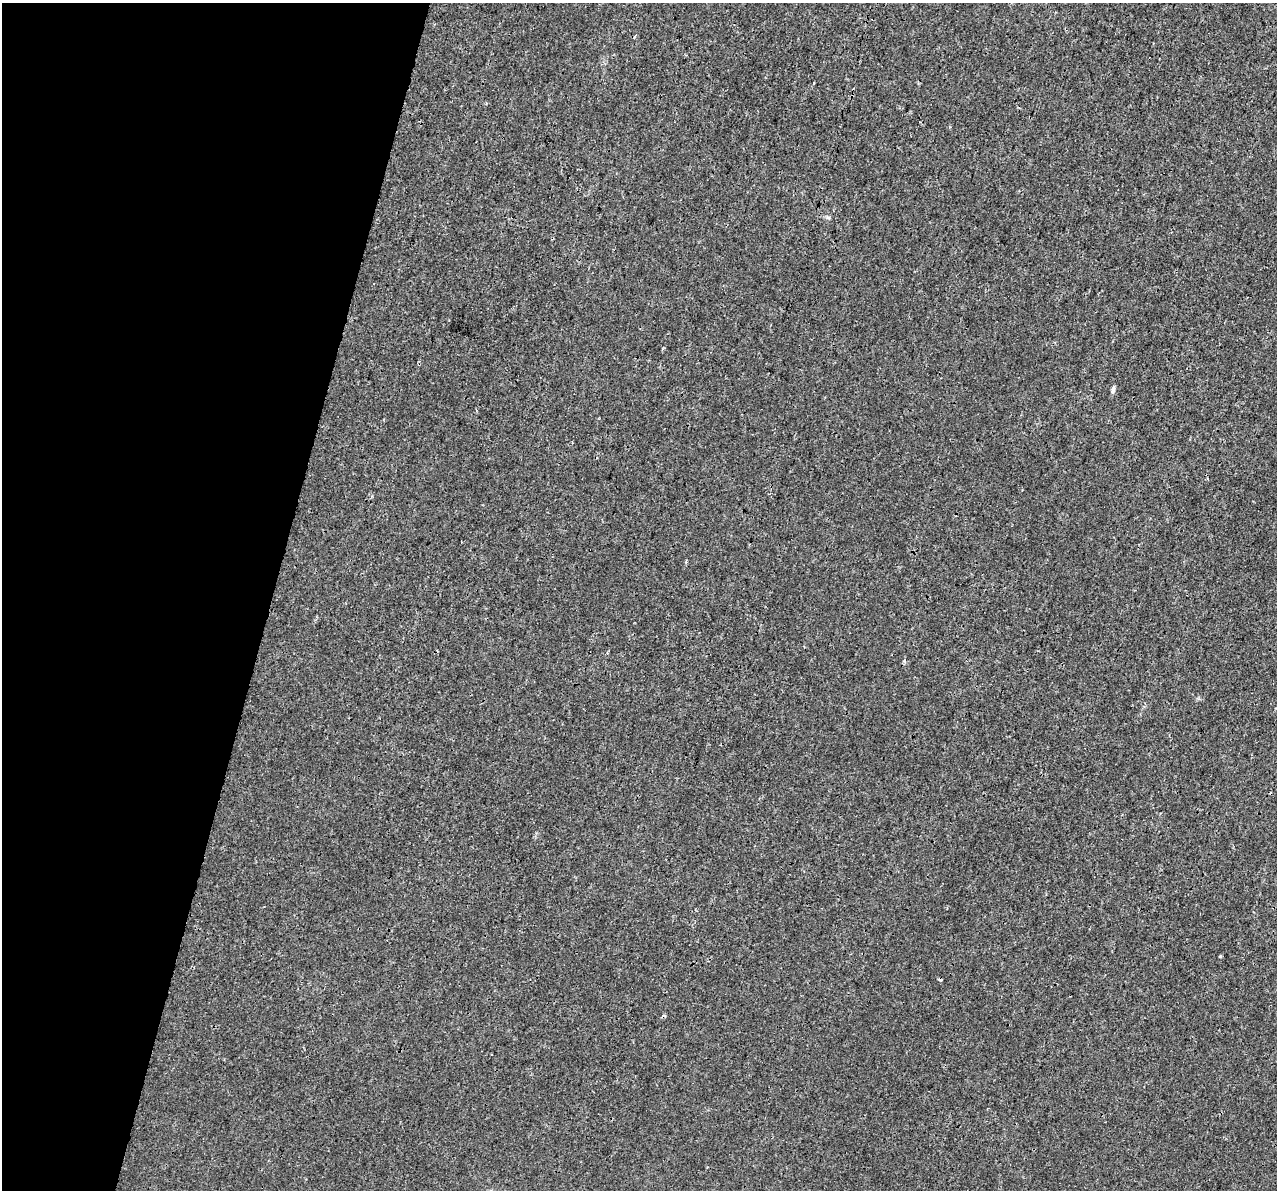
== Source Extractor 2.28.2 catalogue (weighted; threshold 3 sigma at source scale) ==
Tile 9 of 4 x 4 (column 1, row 3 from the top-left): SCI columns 26-1300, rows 1528-2715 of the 5142 x 5368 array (HDU 1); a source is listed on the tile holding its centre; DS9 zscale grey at full resolution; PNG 1279 x 1192 px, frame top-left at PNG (2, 3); no overlay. Shown black and unused: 21% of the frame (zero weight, under 3 of 4 exposures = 5% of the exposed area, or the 3 px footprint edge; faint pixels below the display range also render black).
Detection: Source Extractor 2.28.2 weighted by HDU 2 'WHT'; one run over the whole footprint, this tile lists its part. Background 1.88e-04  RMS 0.0015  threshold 0.00666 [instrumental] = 3 sigma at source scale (4.5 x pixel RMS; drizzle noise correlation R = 1.50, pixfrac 1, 0.0396/0.0396 arcsec/px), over >= 5 px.
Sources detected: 5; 2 cosmic-ray / hot-pixel residue — not listed; the other 3 listed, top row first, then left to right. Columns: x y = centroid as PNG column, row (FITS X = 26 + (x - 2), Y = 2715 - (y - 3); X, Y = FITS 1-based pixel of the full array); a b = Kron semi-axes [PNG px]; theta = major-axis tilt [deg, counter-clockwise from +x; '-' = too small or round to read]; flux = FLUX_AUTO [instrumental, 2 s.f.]
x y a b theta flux
813 84 3 2 - 0.23
1113 390 11 4 83 0.46
1220 956 4 3 - 0.14